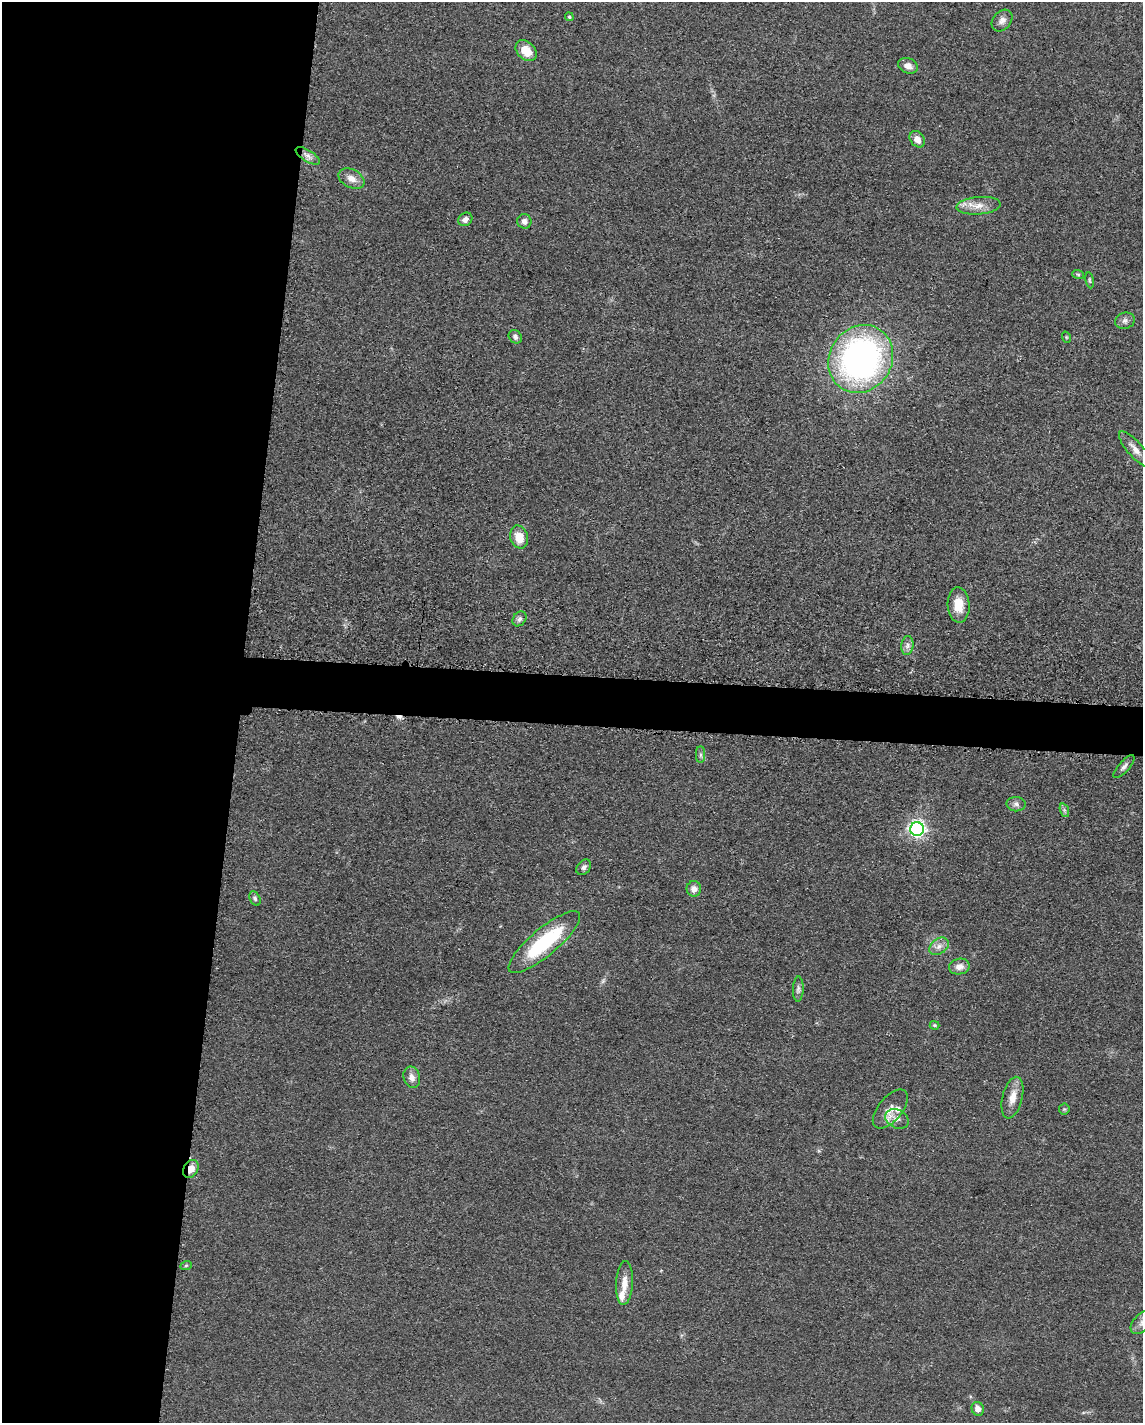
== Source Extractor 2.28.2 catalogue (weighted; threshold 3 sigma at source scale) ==
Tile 5 of 4 x 3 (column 1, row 2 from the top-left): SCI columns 16-1156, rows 1650-3070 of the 4592 x 4659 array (HDU 1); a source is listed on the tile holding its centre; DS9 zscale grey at full resolution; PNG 1145 x 1425 px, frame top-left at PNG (2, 2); each listed source drawn as its Kron ellipse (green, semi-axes under 4 px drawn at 4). Shown black and unused: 24% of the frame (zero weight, under 3 of 5 exposures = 4% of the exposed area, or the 3 px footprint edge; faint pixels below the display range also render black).
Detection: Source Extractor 2.28.2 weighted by HDU 2 'WHT'; one run over the whole footprint, this tile lists its part. Background 0.0477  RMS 0.0055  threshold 0.0247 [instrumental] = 3 sigma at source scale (4.5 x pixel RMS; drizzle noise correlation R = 1.50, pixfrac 1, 0.05/0.05 arcsec/px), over >= 5 px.
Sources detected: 47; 1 cosmic-ray / hot-pixel residue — neither listed nor drawn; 2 inside a brighter listed object's ellipse — not listed separately; the other 44 listed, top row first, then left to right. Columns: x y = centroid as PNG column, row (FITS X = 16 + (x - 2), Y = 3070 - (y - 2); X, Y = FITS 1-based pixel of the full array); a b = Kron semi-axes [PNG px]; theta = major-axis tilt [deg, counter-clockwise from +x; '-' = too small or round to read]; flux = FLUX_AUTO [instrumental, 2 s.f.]
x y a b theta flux
569 17 4 4 - 0.79
1002 20 12 9 50 3
526 51 12 8 -44 8.5
908 66 10 7 -24 3.7
917 139 9 6 -52 4.2
308 156 14 5 -31 2.9
351 179 14 9 -28 4.7
979 206 22 9 4 6.6
465 219 7 6 - 2.7
524 221 7 7 - 2.5
1078 274 6 4 -18 0.78
1090 280 8 4 -81 0.84
1125 321 10 8 15 2.3
515 337 7 6 - 1.7
1066 337 6 3 -72 0.53
861 359 35 31 56 190
1135 449 23 7 -49 5.1
519 537 12 8 -74 8.2
959 605 17 11 -87 8.7
519 619 8 6 49 1.7
907 646 9 6 84 2.1
701 755 8 4 90 1.4
1124 767 14 5 48 2.2
1016 804 9 7 -3 2.1
1064 810 7 4 -71 1.2
917 829 7 7 - 180
584 867 9 6 49 1.9
694 889 7 7 - 3.3
255 898 8 5 -64 1.2
544 942 45 13 40 43
939 946 11 7 36 3.3
959 967 10 8 10 3.8
798 989 12 5 88 1.8
935 1025 5 4 - 0.9
412 1077 11 8 -75 3.4
1012 1098 21 10 76 6.7
890 1109 23 12 50 6.8
1064 1109 5 5 - 0.76
897 1119 12 9 -26 4.1
191 1169 9 7 60 4.4
186 1266 6 3 20 0.65
624 1283 22 8 87 6.4
1142 1322 14 8 46 3.8
978 1409 7 6 - 3.5
Overlapping masked pixels (flux is a lower limit): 1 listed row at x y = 191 1169
Isophote crosses this tile's border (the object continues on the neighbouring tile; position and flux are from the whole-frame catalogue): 1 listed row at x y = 1142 1322